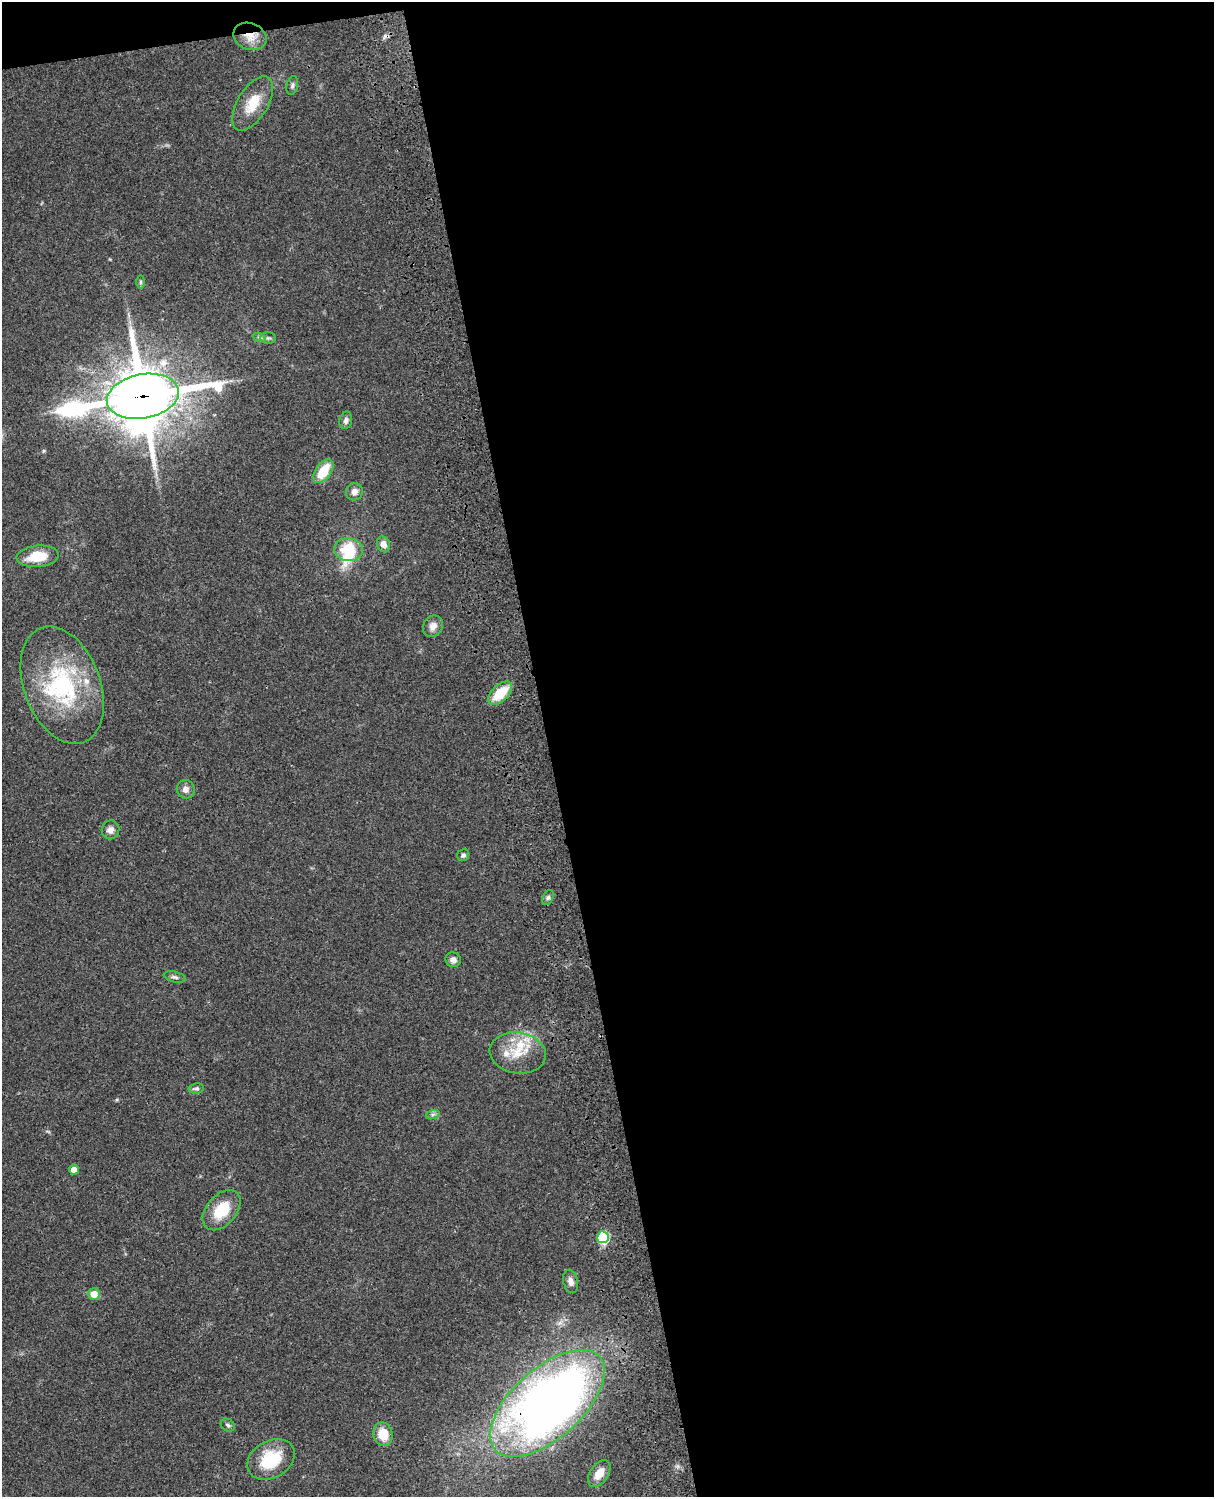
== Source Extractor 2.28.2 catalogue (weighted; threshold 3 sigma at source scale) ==
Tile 4 of 4 x 3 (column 4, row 1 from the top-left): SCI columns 3757-4968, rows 3269-4763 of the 5087 x 4927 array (HDU 1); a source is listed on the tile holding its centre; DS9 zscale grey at full resolution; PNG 1216 x 1499 px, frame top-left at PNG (2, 2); each listed source drawn as its Kron ellipse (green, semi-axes under 4 px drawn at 4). Shown black and unused: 56% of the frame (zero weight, under 3 of 4 exposures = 6% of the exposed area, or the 3 px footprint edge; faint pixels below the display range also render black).
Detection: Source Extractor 2.28.2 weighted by HDU 2 'WHT'; one run over the whole footprint, this tile lists its part. Background 0.0867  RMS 0.0062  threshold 0.0278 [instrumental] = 3 sigma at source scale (4.5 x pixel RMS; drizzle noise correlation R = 1.50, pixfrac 1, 0.05/0.05 arcsec/px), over >= 5 px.
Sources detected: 43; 2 inside a brighter object's white glare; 1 cosmic-ray / hot-pixel residue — neither listed nor drawn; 5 inside a brighter listed object's ellipse — not listed separately; the other 35 listed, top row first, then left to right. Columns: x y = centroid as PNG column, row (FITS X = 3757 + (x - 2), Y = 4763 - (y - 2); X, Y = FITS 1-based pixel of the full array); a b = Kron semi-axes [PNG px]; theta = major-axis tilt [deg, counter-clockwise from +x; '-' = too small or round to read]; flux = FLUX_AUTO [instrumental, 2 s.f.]
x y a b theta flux
250 36 17 13 -21 8.8
292 85 10 5 78 1.6
253 103 30 15 60 16
141 282 7 4 90 0.88
259 337 7 4 -18 1.2
268 338 8 5 0 1.6
143 396 36 22 11 3700
346 420 9 6 76 2.2
323 471 13 7 55 17
354 492 9 8 - 3.8
383 544 8 6 -68 4.7
349 550 14 11 -5 20
38 556 21 10 5 17
433 626 11 9 59 4.5
62 685 61 38 -69 77
500 693 14 8 44 17
186 789 9 9 - 3.6
110 830 9 9 - 3.7
463 855 6 5 - 1.5
548 898 8 5 62 1.6
453 960 8 7 - 2.8
175 977 11 5 -13 1.8
518 1053 28 20 -9 19
196 1088 7 5 10 1.5
433 1114 7 4 19 1.4
74 1170 5 4 - 5.1
222 1210 23 15 49 20
603 1237 6 5 - 44
571 1281 12 7 -77 3.2
94 1294 6 6 - 6.8
547 1403 70 35 42 520
228 1425 7 6 - 1.4
383 1434 12 9 -78 12
271 1459 25 18 29 27
599 1474 15 9 56 7.8
Overlapping masked pixels (flux is a lower limit): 4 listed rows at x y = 250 36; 143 396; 603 1237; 547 1403